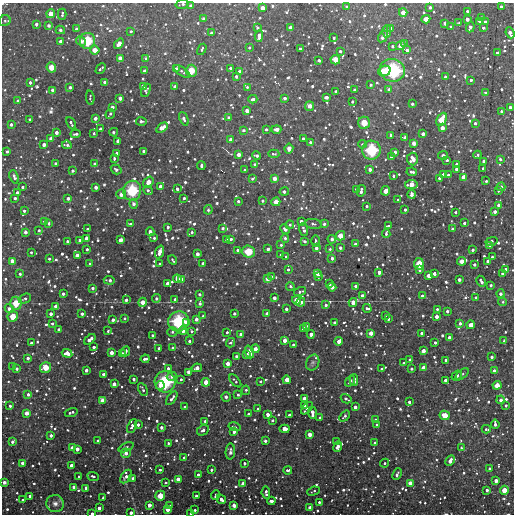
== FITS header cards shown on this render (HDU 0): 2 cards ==
NAXIS1  =                  512
NAXIS2  =                  512

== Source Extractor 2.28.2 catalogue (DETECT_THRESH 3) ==
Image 512 x 512 px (HDU 0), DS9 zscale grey, 1 PNG px = 1 image px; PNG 516 x 516 px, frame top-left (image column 1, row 512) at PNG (2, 3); each listed source drawn as its Kron ellipse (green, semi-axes under 4 px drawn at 4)
Background 2370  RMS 120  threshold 356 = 3 sigma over >= 5 px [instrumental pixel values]
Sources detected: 1001; of the 1001, the 500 brightest by FLUX_AUTO listed and drawn (501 fainter detections omitted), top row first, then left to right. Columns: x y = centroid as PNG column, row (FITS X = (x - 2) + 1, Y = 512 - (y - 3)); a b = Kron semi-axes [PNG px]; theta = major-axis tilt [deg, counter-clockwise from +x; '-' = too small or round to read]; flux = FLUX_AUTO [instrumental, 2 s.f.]
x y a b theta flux
182 4 6 3 14 21000
191 6 3 3 - 32000
347 7 3 3 - 18000
430 7 3 3 - 20000
501 7 3 3 - 23000
263 8 4 4 - 54000
467 11 3 3 - 17000
403 12 4 4 - 72000
51 14 4 4 - 87000
62 14 5 3 - 17000
481 18 3 3 - 16000
203 19 3 3 - 27000
426 19 4 4 - 87000
467 19 4 3 - 39000
5 21 6 5 - 15000
480 21 3 3 - 19000
485 22 3 3 - 29000
445 23 3 3 - 26000
459 23 3 3 - 15000
36 24 3 3 - 31000
49 25 4 4 - 28000
451 27 3 3 - 16000
470 27 5 3 - 34000
257 28 4 3 - 16000
291 28 4 4 - 55000
391 28 3 3 - 30000
483 28 3 3 - 20000
76 29 3 3 - 22000
60 30 4 4 - 16000
131 31 3 3 - 19000
387 31 6 4 87 62000
211 33 3 3 - 29000
510 33 5 3 - 49000
259 36 6 3 84 51000
383 36 6 3 60 46000
334 38 3 3 - 18000
60 41 3 3 - 26000
81 41 5 4 - 38000
87 41 8 7 - 270000
119 44 6 4 50 69000
404 44 4 3 - 19000
392 46 3 3 - 18000
400 46 5 4 - 72000
249 47 4 3 - 16000
202 49 6 4 61 18000
300 49 3 3 - 16000
95 50 5 4 - 70000
407 50 4 3 - 27000
340 51 3 3 - 20000
497 53 3 3 - 16000
120 58 4 4 - 52000
146 58 4 3 - 17000
319 60 3 3 - 25000
335 60 5 4 - 100000
51 67 5 4 - 110000
230 68 4 3 - 17000
101 69 6 3 46 19000
176 69 4 3 - 43000
392 70 13 11 -15 590000
145 71 3 3 - 31000
191 71 6 5 - 150000
384 71 6 5 - 100000
182 72 9 4 -34 23000
240 72 4 4 - 55000
236 76 3 3 - 19000
445 77 3 3 - 17000
471 80 3 3 - 19000
30 82 3 3 - 21000
105 82 4 3 - 44000
371 85 3 3 - 21000
143 86 4 3 - 42000
70 87 3 3 - 23000
175 87 4 3 - 34000
247 87 3 3 - 15000
53 90 4 3 - 30000
146 90 7 4 66 20000
355 90 3 3 - 28000
389 90 4 4 - 33000
336 91 3 3 - 20000
485 93 3 3 - 21000
326 97 4 3 - 38000
90 98 7 3 -84 18000
120 98 4 3 - 32000
285 98 3 3 - 25000
253 99 4 3 - 32000
18 101 3 3 - 19000
352 102 3 3 - 16000
412 104 3 3 - 22000
310 106 5 4 - 69000
112 107 3 3 - 33000
510 107 3 3 - 23000
247 111 4 4 - 49000
501 111 3 3 - 19000
110 114 5 3 - 20000
228 117 3 3 - 17000
95 118 3 3 - 35000
30 119 3 3 - 18000
184 119 7 4 -66 32000
442 119 7 4 63 140000
141 121 5 3 - 24000
71 123 6 3 -63 25000
364 123 6 6 - 140000
475 123 3 3 - 19000
11 124 3 3 - 26000
162 128 6 4 35 86000
442 128 4 4 - 54000
100 129 3 3 - 17000
266 129 3 3 - 22000
277 129 5 4 - 52000
243 130 3 3 - 24000
56 132 4 3 - 34000
114 132 4 3 - 24000
94 133 3 3 - 16000
76 134 5 3 - 25000
423 134 4 3 - 42000
391 135 3 3 - 20000
303 138 3 3 - 23000
405 138 4 3 - 40000
51 139 3 3 - 32000
231 140 4 4 - 54000
118 141 4 3 - 47000
310 142 4 4 - 23000
414 143 4 4 - 34000
362 144 4 3 - 15000
44 145 4 3 - 43000
67 145 5 3 - 22000
289 149 5 4 - 40000
372 150 9 9 - 360000
144 151 4 3 - 21000
7 152 3 3 - 22000
395 152 4 3 - 31000
117 153 3 3 - 21000
274 154 5 3 - 16000
239 155 4 4 - 51000
443 155 5 4 - 19000
478 155 4 3 - 18000
257 156 4 3 - 28000
392 157 4 3 - 41000
114 158 3 3 - 21000
412 159 6 5 - 75000
500 159 3 3 - 17000
447 160 3 3 - 17000
484 161 4 3 - 42000
55 163 3 3 - 18000
95 164 4 3 - 20000
254 164 3 3 - 19000
457 164 3 3 - 35000
201 166 4 3 - 25000
483 168 3 3 - 16000
116 169 5 4 - 16000
370 169 3 3 - 36000
456 169 4 3 - 32000
245 170 3 3 - 20000
72 171 3 3 - 26000
412 172 5 3 - 26000
443 175 3 3 - 35000
448 175 3 3 - 23000
393 176 3 3 - 16000
14 177 7 4 -69 27000
464 177 4 4 - 69000
275 178 4 4 - 53000
439 178 3 3 - 20000
252 179 4 3 - 17000
486 181 3 3 - 18000
148 182 6 4 52 82000
411 184 6 4 7 85000
22 187 3 3 - 17000
96 187 3 3 - 36000
160 187 4 3 - 43000
501 187 4 4 - 28000
177 189 3 3 - 28000
356 189 3 3 - 19000
148 190 5 4 - 22000
132 191 10 9 - 330000
361 191 6 3 78 41000
386 191 5 4 - 69000
498 191 3 3 - 21000
284 192 4 3 - 29000
17 193 3 3 - 41000
121 194 5 4 - 55000
412 194 4 4 - 26000
15 198 3 3 - 21000
68 198 3 3 - 30000
184 198 3 3 - 20000
398 199 3 3 - 15000
238 201 3 3 - 20000
263 201 3 3 - 16000
276 202 4 4 - 83000
134 204 5 4 - 39000
498 205 3 3 - 23000
367 206 3 3 - 17000
208 210 5 4 - 15000
405 210 3 3 - 17000
24 211 4 3 - 19000
456 212 3 3 - 20000
495 212 3 3 - 32000
44 221 4 3 - 23000
301 221 3 3 - 36000
49 223 3 3 - 26000
464 223 3 3 - 22000
130 224 4 3 - 26000
313 224 8 5 -10 24000
324 224 4 4 - 25000
290 225 4 4 - 19000
388 226 4 3 - 19000
167 227 3 3 - 28000
223 228 3 3 - 19000
87 229 3 3 - 16000
285 229 5 4 - 34000
304 229 6 3 -71 30000
452 229 3 3 - 16000
39 230 3 3 - 17000
25 232 3 3 - 35000
150 232 4 3 - 46000
192 232 3 3 - 18000
386 234 4 3 - 25000
340 236 5 4 - 84000
87 238 4 4 - 61000
154 238 3 2 - 19000
285 238 4 3 - 23000
226 239 3 3 - 18000
231 239 3 3 - 20000
332 239 4 4 - 34000
79 240 3 3 - 19000
120 240 4 4 - 55000
305 241 3 3 - 21000
316 241 6 3 -89 16000
491 241 6 3 16 35000
67 242 3 3 - 27000
355 244 3 3 - 26000
281 245 3 3 - 18000
490 246 3 3 - 26000
316 248 4 3 - 34000
340 248 3 3 - 24000
87 249 3 3 - 18000
268 249 3 3 - 30000
330 249 3 3 - 16000
238 250 3 3 - 26000
473 250 3 3 - 21000
31 252 3 3 - 18000
159 252 7 3 70 75000
248 252 6 6 - 180000
197 254 4 3 - 41000
77 255 4 4 - 49000
281 255 3 3 - 23000
286 257 3 3 - 20000
492 257 3 3 - 19000
332 258 4 3 - 27000
49 259 3 3 - 17000
172 260 5 3 - 17000
12 261 4 4 - 59000
462 261 4 4 - 72000
488 261 3 3 - 29000
203 263 3 3 - 28000
90 264 3 3 - 18000
160 264 3 3 - 18000
419 264 6 5 - 130000
474 265 3 3 - 24000
288 269 4 3 - 17000
506 269 3 3 - 24000
420 270 3 3 - 19000
379 272 4 3 - 48000
317 273 4 3 - 35000
20 274 3 3 - 19000
434 274 3 3 - 37000
502 274 3 3 - 24000
271 276 3 3 - 16000
318 276 3 3 - 27000
429 276 4 4 - 60000
177 279 4 4 - 55000
181 279 4 4 - 63000
268 279 4 4 - 54000
109 280 5 3 - 28000
459 280 3 3 - 33000
481 281 6 3 -61 33000
168 283 4 4 - 42000
330 284 3 3 - 22000
491 285 3 3 - 19000
290 286 4 3 - 18000
355 286 3 3 - 21000
332 287 4 3 - 46000
93 288 3 3 - 23000
300 292 6 3 17 23000
63 294 3 3 - 22000
200 294 3 3 - 21000
501 294 4 4 - 31000
362 296 3 3 - 31000
422 296 3 3 - 16000
25 298 6 4 24 22000
274 298 4 3 - 37000
476 298 3 3 - 23000
156 299 4 4 - 27000
175 299 4 3 - 26000
126 300 3 3 - 27000
297 300 4 4 - 81000
142 302 4 4 - 66000
301 302 4 4 - 31000
353 302 4 4 - 58000
503 302 4 4 - 16000
16 303 6 6 - 140000
200 303 4 3 - 24000
326 305 4 4 - 27000
56 306 4 4 - 58000
367 308 4 3 - 21000
9 309 4 4 - 32000
286 309 3 3 - 26000
437 309 3 3 - 16000
447 311 3 3 - 22000
51 314 3 3 - 33000
82 314 3 3 - 28000
234 314 3 3 - 21000
267 314 4 3 - 40000
385 315 3 3 - 17000
13 316 5 5 - 110000
203 316 3 3 - 17000
436 317 4 3 - 43000
125 318 3 3 - 16000
196 319 4 4 - 37000
388 319 3 3 - 21000
113 320 3 3 - 31000
178 321 10 10 - 410000
186 322 4 4 - 42000
334 322 3 3 - 23000
52 323 3 3 - 23000
460 323 3 3 - 25000
471 325 4 4 - 59000
306 326 3 3 - 20000
303 329 3 3 - 39000
59 330 3 3 - 35000
108 331 3 3 - 17000
183 331 4 4 - 52000
192 331 3 3 - 17000
172 332 5 4 - 19000
227 332 3 3 - 17000
371 333 4 4 - 60000
421 333 3 3 - 21000
311 334 4 3 - 40000
152 335 3 3 - 17000
241 335 4 3 - 46000
449 337 3 3 - 31000
90 339 7 3 39 55000
285 340 4 3 - 50000
189 341 3 3 - 19000
339 341 4 4 - 58000
504 341 3 2 - 17000
31 343 3 3 - 23000
231 343 5 4 - 20000
435 343 3 3 - 21000
293 345 3 3 - 18000
94 347 3 3 - 28000
159 348 3 3 - 15000
172 348 4 4 - 17000
255 349 4 3 - 55000
126 351 5 3 - 34000
423 351 4 3 - 48000
249 352 6 3 -69 74000
67 353 5 4 - 70000
112 353 4 4 - 49000
122 353 3 3 - 21000
246 354 4 3 - 40000
236 356 3 3 - 22000
492 357 3 3 - 25000
28 358 3 3 - 27000
145 359 4 3 - 31000
410 359 3 3 - 17000
446 360 3 3 - 26000
228 363 4 4 - 55000
313 363 8 6 65 21000
404 363 3 3 - 17000
13 366 3 3 - 17000
46 367 5 5 - 110000
168 368 4 4 - 24000
197 368 5 3 - 49000
424 368 4 4 - 64000
17 369 3 3 - 25000
382 369 3 3 - 22000
411 369 4 3 - 21000
86 370 3 3 - 32000
494 371 4 3 - 37000
189 372 4 4 - 60000
104 374 4 3 - 47000
462 374 8 4 42 17000
457 375 6 3 41 45000
172 376 5 4 - 33000
134 379 3 3 - 21000
181 379 4 3 - 15000
287 380 4 4 - 70000
354 380 6 4 88 41000
445 380 3 3 - 23000
235 381 8 3 -48 18000
260 381 3 3 - 15000
350 381 6 3 56 27000
165 382 11 10 - 430000
206 382 4 4 - 76000
114 384 4 3 - 41000
160 385 4 4 - 45000
497 385 4 4 - 88000
143 389 7 3 -62 21000
246 390 5 3 - 17000
28 394 3 3 - 25000
238 395 3 3 - 18000
226 397 5 4 - 36000
172 398 8 3 53 34000
304 398 3 3 - 32000
346 399 6 3 -30 29000
102 400 4 4 - 64000
501 400 4 3 - 35000
409 402 3 3 - 28000
304 405 3 3 - 20000
506 405 3 3 - 19000
10 406 3 3 - 19000
185 407 3 3 - 25000
355 407 3 3 - 34000
307 408 7 3 48 31000
258 409 3 3 - 17000
71 412 6 3 16 23000
27 413 4 4 - 63000
312 413 6 3 -88 56000
248 414 3 3 - 15000
268 415 4 3 - 49000
289 415 3 3 - 18000
445 415 5 4 - 110000
344 416 6 3 48 21000
320 418 3 3 - 18000
272 420 3 3 - 17000
376 420 3 3 - 15000
205 421 3 3 - 17000
495 424 4 3 - 31000
138 425 3 3 - 25000
377 425 3 3 - 18000
132 426 7 4 65 37000
161 427 3 3 - 29000
234 427 6 3 -16 26000
284 429 5 4 - 83000
486 429 4 3 - 15000
203 430 6 5 - 37000
234 431 4 3 - 35000
310 434 4 4 - 54000
51 435 3 3 - 26000
98 441 3 3 - 16000
265 441 3 3 - 30000
12 442 3 3 - 28000
336 442 3 3 - 20000
168 443 3 3 - 18000
375 443 3 3 - 27000
126 447 8 4 23 18000
338 447 5 4 - 40000
73 448 4 4 - 52000
461 448 3 3 - 18000
77 449 4 3 - 44000
230 451 8 4 87 29000
126 453 5 4 - 39000
184 458 3 3 - 24000
450 461 5 3 - 57000
23 463 4 3 - 46000
244 463 3 3 - 27000
385 463 4 4 - 16000
71 465 3 3 - 40000
490 469 3 3 - 31000
160 470 3 3 - 19000
211 470 3 3 - 20000
288 470 4 3 - 24000
397 474 6 3 66 20000
198 475 3 3 - 23000
93 476 6 4 -23 26000
126 476 7 4 55 38000
79 477 3 3 - 18000
133 478 3 3 - 26000
178 479 4 4 - 57000
496 481 4 3 - 47000
4 482 4 3 - 20000
165 483 3 3 - 16000
410 483 4 4 - 62000
243 484 4 3 - 42000
73 487 3 3 - 31000
86 488 3 3 - 27000
487 490 3 3 - 32000
504 490 4 4 - 91000
313 491 6 3 21 15000
266 493 6 3 -84 34000
215 495 5 3 - 16000
30 496 3 3 - 22000
160 496 5 5 - 110000
196 496 3 3 - 25000
103 498 3 3 - 16000
221 499 5 3 - 43000
23 500 3 3 - 26000
271 501 4 3 - 44000
319 502 3 3 - 17000
55 504 8 8 - 42000
149 505 4 4 - 52000
234 505 4 3 - 50000
170 506 3 3 - 20000
99 508 3 3 - 33000
310 508 4 4 - 59000
168 509 4 4 - 71000
195 510 3 3 - 18000
92 513 3 2 - 28000
131 513 3 3 - 32000
191 514 3 2 - 17000
At the frame edge (FLAGS 8, measured only in part): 4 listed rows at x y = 182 4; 92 513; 131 513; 191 514
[501 fainter detections neither listed nor drawn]

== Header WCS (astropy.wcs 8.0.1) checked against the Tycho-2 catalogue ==
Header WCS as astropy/WCSLIB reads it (CRVAL/CRPIX/CD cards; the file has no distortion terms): RA---TAN/DEC--TAN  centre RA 04:57:37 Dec +09:35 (74.40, +9.58 deg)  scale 3.52 arcsec/px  FOV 30.0' x 30.0'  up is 0 deg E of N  parity normal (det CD < 0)
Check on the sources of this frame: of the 60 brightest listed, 12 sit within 4.0 arcsec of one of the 14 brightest Tycho-2 stars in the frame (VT <= 12.23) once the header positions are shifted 0.39 arcsec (0.21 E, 0.33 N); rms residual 1.35 arcsec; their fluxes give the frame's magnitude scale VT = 24.30 - 2.5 log10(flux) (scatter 0.17 mag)
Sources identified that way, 12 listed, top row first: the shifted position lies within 4.0 arcsec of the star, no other Tycho-2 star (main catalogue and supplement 1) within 8.0 arcsec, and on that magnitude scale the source's flux lands within +1.5 / -3 mag of the star's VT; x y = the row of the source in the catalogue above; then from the Tycho-2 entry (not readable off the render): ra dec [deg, ICRS J2000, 3 dp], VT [Tycho-2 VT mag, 2 dp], TYC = Tycho-2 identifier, HIP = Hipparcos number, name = IAU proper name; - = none
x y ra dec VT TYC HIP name
87 41 74.573 +9.791 10.41 688-1848-1 - -
335 60 74.327 +9.773 12.23 688-866-1 - -
191 71 74.469 +9.762 11.35 688-694-1 - -
364 123 74.298 +9.711 11.70 688-969-1 - -
372 150 74.291 +9.685 10.49 688-1652-1 - -
132 191 74.528 +9.645 9.83 688-1256-1 - -
248 252 74.413 +9.585 11.19 688-1771-1 - -
419 264 74.244 +9.574 11.52 688-1280-1 - -
16 303 74.643 +9.535 11.53 688-1559-1 - -
178 321 74.482 +9.518 9.48 688-1575-1 23077 -
165 382 74.495 +9.458 9.97 688-1553-1 - -
160 496 74.500 +9.347 11.61 684-368-1 - -